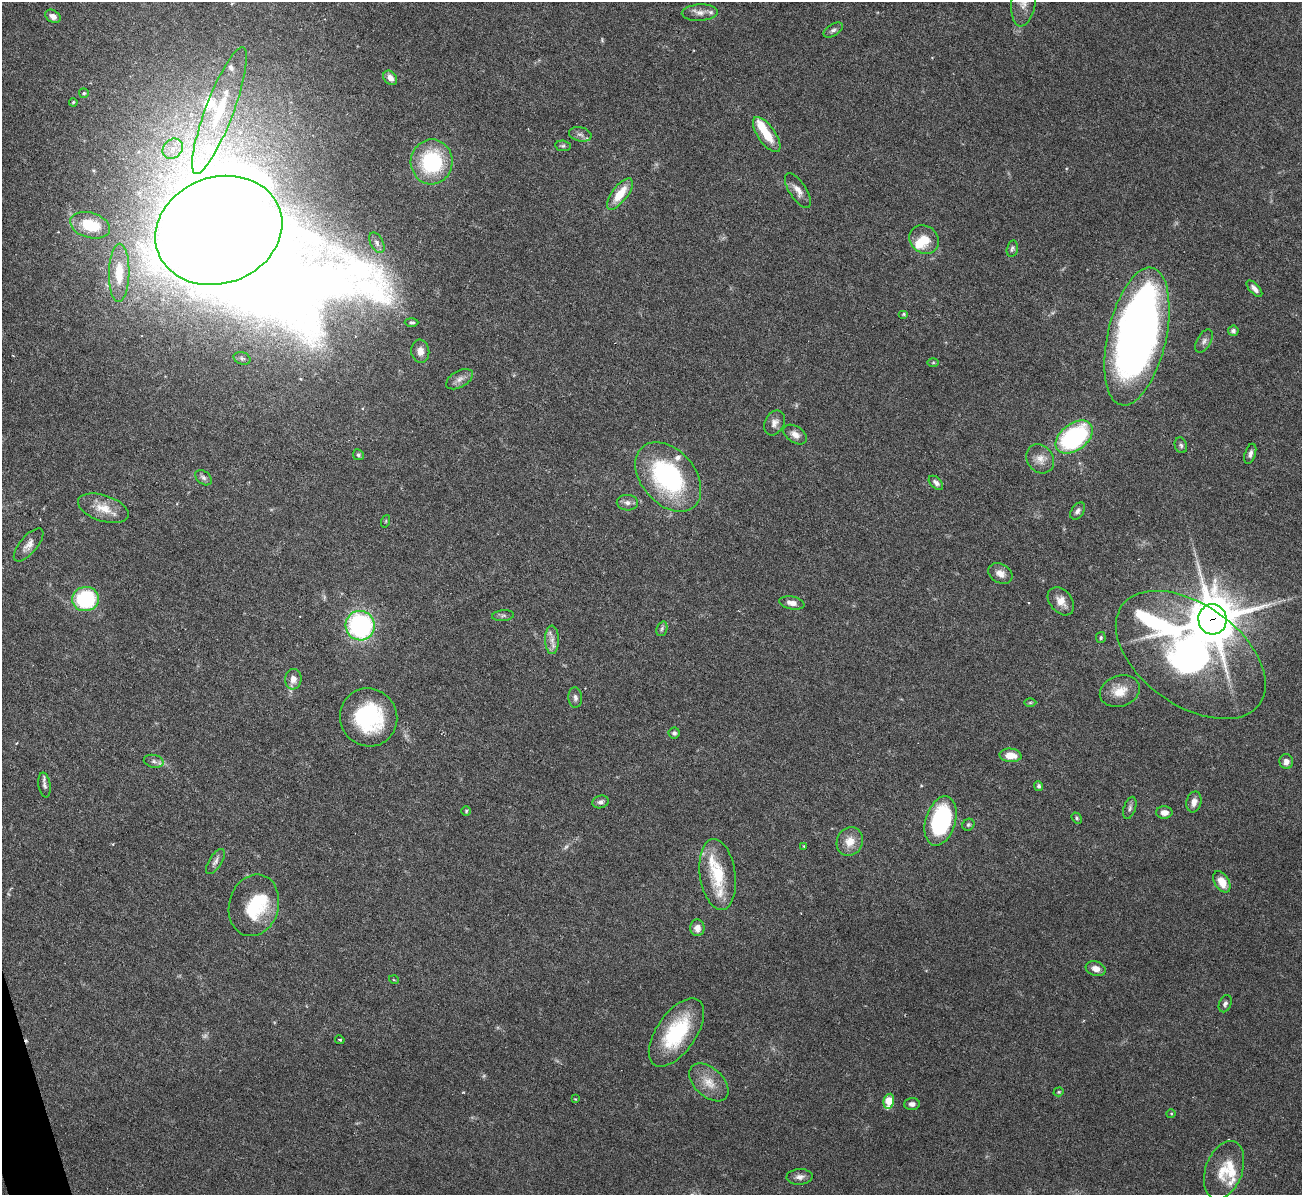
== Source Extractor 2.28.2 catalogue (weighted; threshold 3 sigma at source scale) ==
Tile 7 of 4 x 4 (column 3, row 2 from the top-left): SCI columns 2599-3898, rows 2531-3723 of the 5198 x 5182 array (HDU 1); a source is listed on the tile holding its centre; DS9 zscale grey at full resolution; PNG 1304 x 1197 px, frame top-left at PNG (2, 2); each listed source drawn as its Kron ellipse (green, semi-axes under 4 px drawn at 4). Shown black and unused: <1% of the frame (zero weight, under 3 of 6 exposures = <1% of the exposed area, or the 3 px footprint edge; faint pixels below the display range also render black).
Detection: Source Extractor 2.28.2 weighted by HDU 2 'WHT'; one run over the whole footprint, this tile lists its part. Background 0.09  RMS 0.0033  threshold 0.0134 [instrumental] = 3 sigma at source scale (4.09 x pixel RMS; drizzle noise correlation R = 1.36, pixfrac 0.8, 0.05/0.05 arcsec/px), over >= 5 px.
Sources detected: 117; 4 too faint to see at this stretch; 6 inside a brighter object's white glare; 2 cosmic-ray / hot-pixel residue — neither listed nor drawn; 9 inside a brighter listed object's ellipse — not listed separately; the other 96 listed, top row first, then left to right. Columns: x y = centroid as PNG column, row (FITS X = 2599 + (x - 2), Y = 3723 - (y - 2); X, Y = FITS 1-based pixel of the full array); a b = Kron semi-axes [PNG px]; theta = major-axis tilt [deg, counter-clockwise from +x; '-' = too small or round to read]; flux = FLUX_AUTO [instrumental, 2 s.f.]
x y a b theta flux
1024 2 25 12 82 4.6
700 13 18 8 3 2.2
53 16 8 6 -31 1.7
833 30 11 5 32 0.91
390 78 8 6 -51 1.9
84 93 5 5 - 0.47
73 102 4 3 - 0.36
219 111 68 14 69 19
580 134 11 7 -13 1.3
767 135 20 9 -55 6.4
563 146 8 5 -8 0.63
173 149 11 9 42 3
432 162 22 21 - 25
798 190 20 8 -57 2.5
620 194 19 7 52 6.9
90 225 20 12 -16 10
219 230 65 53 20 1200
924 240 15 13 -36 5.5
377 243 11 6 -62 1.3
1012 248 8 5 77 0.7
119 273 29 10 89 7.9
1254 289 10 5 -47 1.3
904 314 5 4 - 0.33
412 322 7 4 -1 0.59
1233 331 5 5 - 0.79
1137 337 70 29 77 210
1204 341 12 7 60 1.3
420 351 12 9 -83 2.4
242 358 8 6 -18 0.78
933 362 6 4 1 0.34
459 379 15 8 30 1.8
774 423 13 9 63 1.9
795 434 13 8 -34 2
1074 437 21 13 37 41
1181 445 8 6 -71 0.75
1250 454 10 5 72 1.1
358 455 6 5 - 0.61
1040 459 15 13 -52 3.1
668 477 40 27 -49 44
203 478 9 6 -40 0.97
936 483 9 5 -44 1.2
627 503 10 8 -2 1.4
103 508 26 13 -18 5.6
1078 511 9 6 55 1.1
386 521 6 4 71 0.36
29 545 20 8 49 2.4
1000 573 13 9 -29 2.3
86 599 13 12 - 26
1061 601 16 11 -51 3.3
792 603 13 6 -10 1.9
503 616 11 5 5 0.78
1212 619 15 14 - 1100
360 626 15 14 - 49
662 629 7 5 70 0.65
1101 638 5 5 - 0.48
552 640 14 7 -89 2.1
1191 655 84 50 -36 160
293 679 10 8 84 2
1120 691 20 15 18 5.2
575 698 10 7 -87 1.2
1030 703 6 4 1 0.39
369 717 29 28 - 30
674 733 5 5 - 0.86
1010 755 11 6 -4 4.6
154 761 10 6 -11 1.1
1286 762 7 6 - 1.7
45 785 12 6 -80 1.1
1039 786 5 4 - 0.66
600 802 8 6 16 1.1
1194 802 10 7 75 2
1130 808 11 6 72 0.92
466 811 5 4 - 0.44
1164 812 8 6 0 2.3
1077 818 6 4 -52 0.46
941 821 25 15 73 33
968 825 6 5 - 0.53
850 841 14 13 - 4.1
804 846 3 2 - 0.32
215 861 14 6 57 1.3
718 874 36 18 -82 13
1222 882 12 7 -59 4.6
254 905 31 24 74 17
697 928 8 7 - 2.2
1096 969 10 7 -17 2.3
394 980 5 3 - 0.24
1225 1004 9 6 66 0.86
676 1033 39 19 55 23
340 1040 5 3 - 0.4
709 1082 23 14 -43 5.2
1059 1092 5 4 - 0.36
575 1099 3 3 - 0.24
889 1101 7 5 79 8.4
912 1104 8 6 3 1.1
1171 1114 4 4 - 0.31
1224 1170 30 18 70 8
800 1177 13 7 3 1.7
Overlapping masked pixels (flux is a lower limit): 2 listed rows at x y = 1212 619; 1191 655
Isophote crosses this tile's border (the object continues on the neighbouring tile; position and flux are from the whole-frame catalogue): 2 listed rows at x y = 1024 2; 1137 337